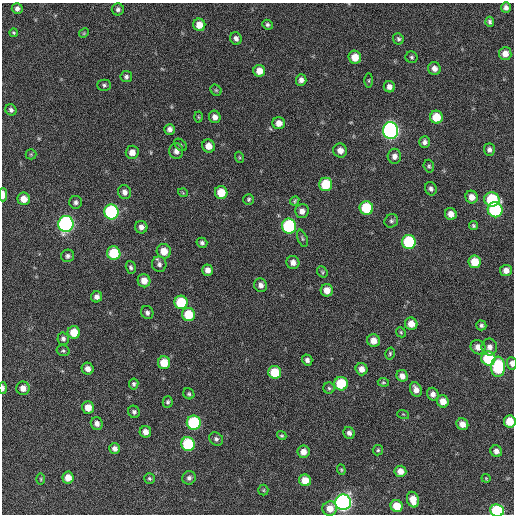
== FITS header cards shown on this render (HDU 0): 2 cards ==
NAXIS1  =                  512 / Axis length
NAXIS2  =                  512 / Axis length

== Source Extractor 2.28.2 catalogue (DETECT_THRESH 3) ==
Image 512 x 512 px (HDU 0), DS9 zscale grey, 1 PNG px = 1 image px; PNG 516 x 516 px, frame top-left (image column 1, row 512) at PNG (2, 3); each listed source drawn as its Kron ellipse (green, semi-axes under 4 px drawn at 4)
Background 198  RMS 14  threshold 42.4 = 3 sigma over >= 5 px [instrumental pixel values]
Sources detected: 141; all 141 listed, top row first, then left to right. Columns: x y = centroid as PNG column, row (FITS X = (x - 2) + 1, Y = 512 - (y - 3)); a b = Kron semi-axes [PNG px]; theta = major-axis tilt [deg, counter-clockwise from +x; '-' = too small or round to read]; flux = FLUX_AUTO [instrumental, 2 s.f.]
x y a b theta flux
506 7 5 5 - 3400
17 8 5 5 - 3500
118 9 6 6 - 3000
490 22 5 4 - 2300
199 25 6 6 - 11000
267 25 5 4 - 2000
13 33 4 4 - 1300
84 33 5 4 - 1100
236 38 6 5 - 3500
398 39 6 5 - 1900
505 54 6 6 - 8200
355 57 6 6 - 13000
412 57 6 6 - 1800
434 68 6 6 - 5700
259 71 6 6 - 9000
126 77 6 5 - 2400
301 80 6 5 - 4200
369 80 7 4 90 1300
104 85 7 5 0 2100
389 87 5 5 - 4900
216 90 6 5 - 1400
11 110 6 5 - 2400
198 117 5 3 - 990
215 117 6 5 - 5100
436 117 6 6 - 23000
279 123 6 6 - 7900
169 129 5 5 - 4000
391 130 8 7 - 290000
425 142 5 5 - 3200
180 145 7 5 -43 1700
209 146 6 6 - 9000
340 150 7 6 - 6700
489 150 6 5 - 3100
176 151 8 7 - 5000
132 152 7 6 - 7400
31 154 5 5 - 1100
394 156 7 6 - 4700
239 157 5 3 - 1000
429 166 6 5 - 1700
326 184 7 6 - 31000
431 189 7 5 -69 2900
125 192 7 6 - 4400
183 193 5 3 - 800
221 193 6 6 - 19000
3 195 6 4 -90 8600
472 197 6 6 - 7400
24 199 6 6 - 9900
249 199 5 5 - 1600
492 199 7 7 - 59000
295 201 5 4 - 1200
76 202 6 6 - 2700
366 208 7 6 - 47000
495 210 7 7 - 79000
302 211 7 7 - 5400
111 212 7 7 - 130000
451 214 6 5 - 6800
391 221 7 6 - 2500
66 224 8 7 - 220000
289 226 7 7 - 95000
474 226 5 4 - 1600
141 227 6 6 - 4500
302 238 9 4 -68 1700
409 242 7 7 - 71000
202 243 5 5 - 2300
164 251 7 7 - 11000
114 253 7 6 - 35000
68 256 6 6 - 2600
293 262 6 6 - 5400
475 262 6 6 - 19000
159 264 8 7 - 3500
131 267 6 5 - 2200
208 270 5 5 - 5700
506 270 6 5 - 6200
322 272 6 5 - 1300
144 281 7 6 - 9100
261 285 7 6 - 4500
327 290 6 6 - 8800
97 297 6 5 - 4000
181 302 7 6 - 38000
147 312 7 6 - 2900
189 314 7 6 - 26000
411 324 6 6 - 8900
481 325 5 5 - 2200
74 332 6 6 - 17000
401 332 5 4 - 1300
63 339 6 5 - 2800
373 341 6 6 - 8700
478 347 7 7 - 7000
489 347 8 8 - 5300
63 351 6 5 - 1800
390 353 6 4 76 1400
488 358 7 7 - 52000
307 360 5 5 - 3200
164 363 6 6 - 18000
512 363 6 5 - 4200
498 367 10 7 87 58000
88 369 6 5 - 5700
362 369 6 6 - 6700
275 372 6 6 - 26000
402 376 6 5 - 6200
383 382 6 4 -5 1200
134 384 5 4 - 2100
341 384 7 6 - 40000
3 388 6 3 89 2600
23 388 6 6 - 7200
329 388 5 5 - 1800
416 390 7 5 -65 6500
189 394 6 5 - 1700
433 394 6 6 - 4600
443 401 6 6 - 10000
168 402 6 5 - 1900
88 407 6 6 - 11000
134 412 6 5 - 2700
403 414 6 3 -18 1000
510 421 6 6 - 18000
97 423 6 6 - 4300
194 423 7 7 - 81000
462 424 6 5 - 7200
145 432 6 5 - 5800
349 433 6 5 - 3500
282 436 5 4 - 1400
216 439 7 6 - 2600
188 444 7 7 - 59000
115 448 5 5 - 4600
378 450 5 5 - 1500
496 451 6 5 - 4700
303 452 6 6 - 7400
341 470 5 4 - 1200
400 471 6 5 - 7900
68 477 6 5 - 9400
149 478 5 5 - 1600
189 478 7 6 - 2900
486 478 4 4 - 920
41 479 5 3 - 1000
305 480 6 6 - 12000
263 490 5 5 - 1200
413 500 8 6 -74 12000
343 502 8 7 - 330000
397 506 6 6 - 17000
330 508 7 7 - 10000
497 510 7 6 - 73000
At the frame edge (FLAGS 8, measured only in part): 5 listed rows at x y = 3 195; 512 363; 3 388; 510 421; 497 510